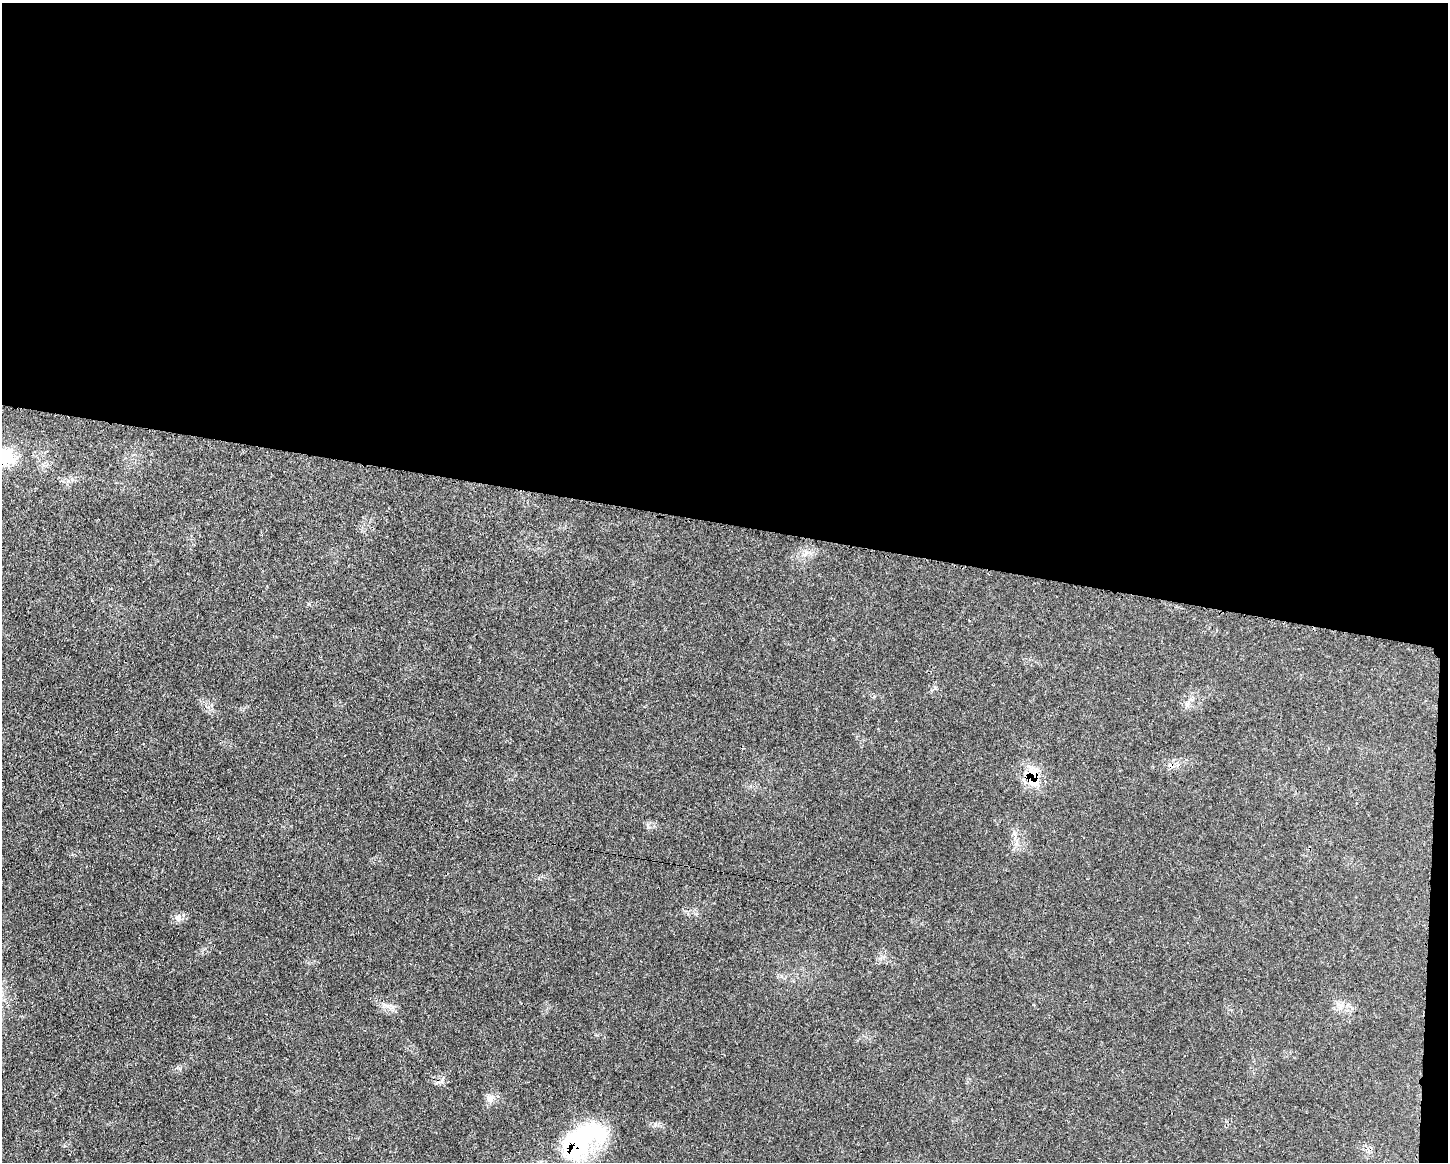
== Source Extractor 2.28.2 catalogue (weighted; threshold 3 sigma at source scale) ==
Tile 3 of 3 x 4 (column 3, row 1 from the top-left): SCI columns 3006-4451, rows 3489-4648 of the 4688 x 4663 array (HDU 1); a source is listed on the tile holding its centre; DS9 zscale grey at full resolution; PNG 1450 x 1164 px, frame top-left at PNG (2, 3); no overlay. Shown black and unused: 46% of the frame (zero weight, under 3 of 4 exposures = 2% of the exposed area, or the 3 px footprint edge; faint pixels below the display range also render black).
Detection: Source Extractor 2.28.2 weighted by HDU 2 'WHT'; one run over the whole footprint, this tile lists its part. Background 0.0546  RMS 0.0033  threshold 0.0147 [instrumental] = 3 sigma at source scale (4.5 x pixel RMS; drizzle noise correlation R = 1.50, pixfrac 1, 0.05/0.05 arcsec/px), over >= 5 px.
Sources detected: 8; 1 cosmic-ray / hot-pixel residue — not listed; the other 7 listed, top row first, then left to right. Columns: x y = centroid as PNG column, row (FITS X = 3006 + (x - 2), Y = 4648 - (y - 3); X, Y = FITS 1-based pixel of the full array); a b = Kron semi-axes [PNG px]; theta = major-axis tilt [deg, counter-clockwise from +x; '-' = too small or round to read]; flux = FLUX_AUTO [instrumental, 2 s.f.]
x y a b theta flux
5 456 28 23 -29 11
1187 704 9 4 81 0.87
1033 775 27 13 -58 7.3
177 918 10 10 - 1.7
1341 1006 13 3 70 0.91
489 1098 11 8 -40 1.6
581 1142 68 34 38 43
Overlapping masked pixels (flux is a lower limit): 3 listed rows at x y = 5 456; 1033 775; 581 1142
Isophote crosses this tile's border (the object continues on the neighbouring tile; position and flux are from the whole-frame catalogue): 1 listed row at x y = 5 456